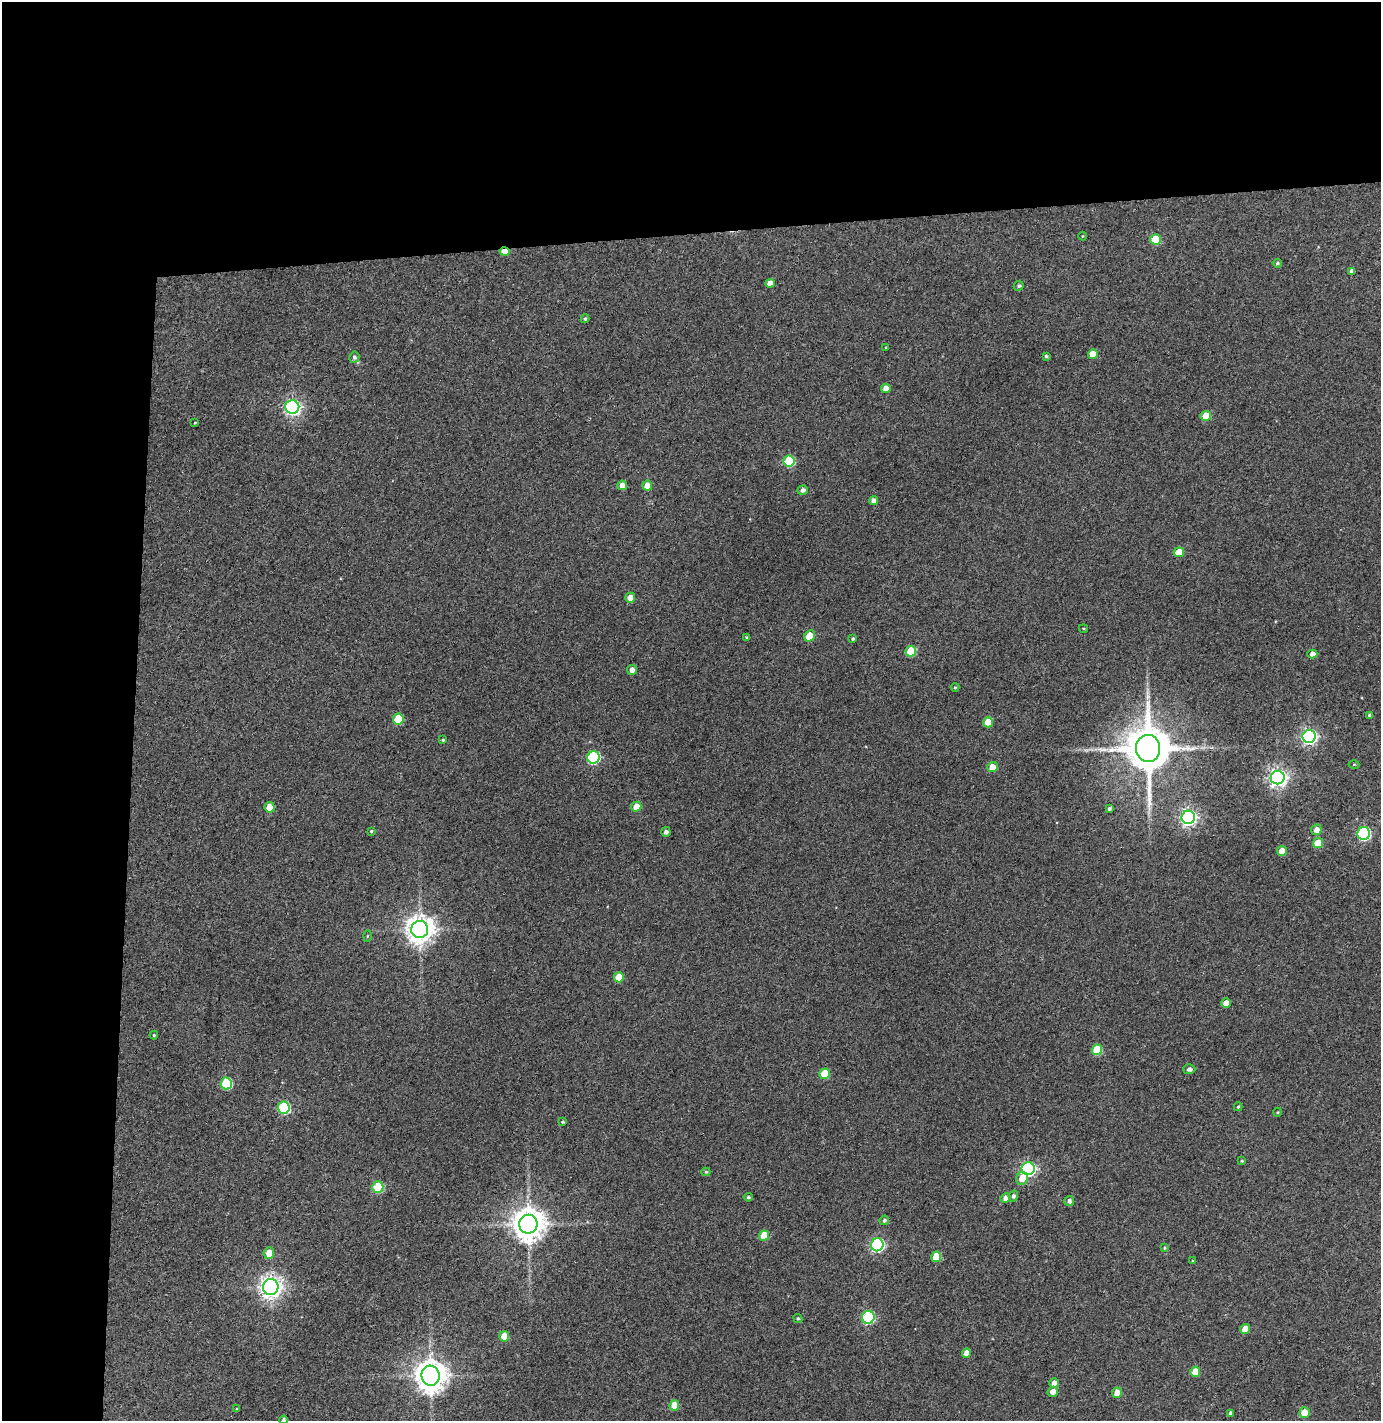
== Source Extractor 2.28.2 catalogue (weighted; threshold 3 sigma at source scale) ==
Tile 1 of 3 x 3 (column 1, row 1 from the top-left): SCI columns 79-1457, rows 2894-4312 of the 4295 x 4370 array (HDU 1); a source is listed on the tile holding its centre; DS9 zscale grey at full resolution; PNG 1383 x 1423 px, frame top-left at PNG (2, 2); each listed source drawn as its Kron ellipse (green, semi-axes under 4 px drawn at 4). Shown black and unused: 24% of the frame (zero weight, under 3 of 4 exposures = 6% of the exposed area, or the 3 px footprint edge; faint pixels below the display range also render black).
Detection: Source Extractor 2.28.2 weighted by HDU 2 'WHT'; one run over the whole footprint, this tile lists its part. Background 0.113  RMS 0.0068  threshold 0.0306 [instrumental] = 3 sigma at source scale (4.5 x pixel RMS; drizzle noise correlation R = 1.50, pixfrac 1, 0.05/0.05 arcsec/px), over >= 5 px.
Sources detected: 97; all 97 listed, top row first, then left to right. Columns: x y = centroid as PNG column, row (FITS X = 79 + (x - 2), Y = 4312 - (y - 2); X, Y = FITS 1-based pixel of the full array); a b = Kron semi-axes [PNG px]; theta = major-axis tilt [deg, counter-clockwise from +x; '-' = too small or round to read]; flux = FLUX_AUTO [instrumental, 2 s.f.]
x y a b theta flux
1082 236 4 3 - 0.51
1155 239 5 5 - 18
504 252 5 4 - 7.5
1277 263 5 4 - 1
1352 271 4 4 - 3.5
770 283 4 4 - 4.6
1019 286 5 5 - 1.4
585 319 4 4 - 1.1
886 347 3 3 - 0.6
1093 354 5 5 - 8.7
1046 356 3 3 - 1.1
354 357 5 5 - 1.9
886 388 5 4 - 6.6
292 407 7 6 - 200
1206 416 5 5 - 13
195 423 3 2 - 0.58
789 461 5 5 - 39
622 485 5 5 - 5
647 486 5 5 - 8.1
803 490 5 4 - 2.5
873 501 4 4 - 3.3
1179 552 5 4 - 13
630 598 5 5 - 5.6
1083 628 4 3 - 0.6
810 636 6 5 - 13
746 637 4 4 - 0.54
853 639 4 4 - 1.1
911 651 5 5 - 24
1312 654 5 4 - 3.4
632 670 5 5 - 4.1
955 687 4 4 - 0.72
1370 715 4 4 - 2
398 719 5 5 - 24
988 722 5 5 - 14
1309 736 6 6 - 190
443 740 4 3 - 0.85
1148 748 13 12 - 3300
593 757 6 6 - 72
1354 764 5 3 - 0.7
992 767 5 5 - 7.8
1278 778 7 6 - 310
270 807 5 5 - 12
636 807 5 5 - 9
1109 808 4 3 - 1.3
1188 817 7 6 - 230
1316 830 5 5 - 4.8
371 831 3 3 - 0.79
666 832 5 4 - 2.1
1364 833 6 6 - 110
1318 843 5 5 - 18
1282 851 5 5 - 8.2
420 929 8 8 - 860
367 936 6 4 88 0.66
619 977 5 5 - 13
1226 1003 5 4 - 6
154 1035 4 4 - 0.7
1097 1050 5 5 - 31
1189 1069 6 5 - 2.3
825 1074 5 5 - 20
226 1083 6 5 - 40
1238 1107 4 3 - 0.93
284 1108 6 6 - 58
1278 1112 4 3 - 0.56
563 1122 4 3 - 1
1242 1161 4 3 - 0.62
1028 1169 6 6 - 140
706 1172 4 4 - 0.91
1022 1178 6 5 - 8.3
378 1187 6 5 - 35
1013 1196 5 4 - 1.6
748 1197 4 4 - 1.1
1006 1198 5 4 - 3.8
1069 1201 5 5 - 2.3
884 1220 5 4 - 1.5
528 1224 9 9 - 1300
764 1236 5 5 - 16
877 1245 6 6 - 120
1164 1248 4 4 - 0.62
269 1253 6 5 - 7.9
936 1257 5 5 - 19
1193 1261 3 3 - 0.57
271 1287 8 7 - 470
868 1317 6 6 - 68
798 1318 5 4 - 0.93
1245 1329 5 5 - 9.3
504 1336 5 5 - 15
966 1353 4 4 - 4.7
1195 1372 5 5 - 11
430 1376 10 9 - 1200
1054 1383 5 4 - 4.2
1053 1392 5 4 - 5
1117 1393 5 4 - 7.5
674 1405 5 5 - 10
237 1409 3 3 - 0.79
1230 1413 4 3 - 1.3
1304 1413 5 5 - 8.7
284 1420 4 3 - 1.8
Overlapping masked pixels (flux is a lower limit): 2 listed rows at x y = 504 252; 1148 748
Isophote crosses this tile's border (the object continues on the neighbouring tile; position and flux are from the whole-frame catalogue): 1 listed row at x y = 284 1420